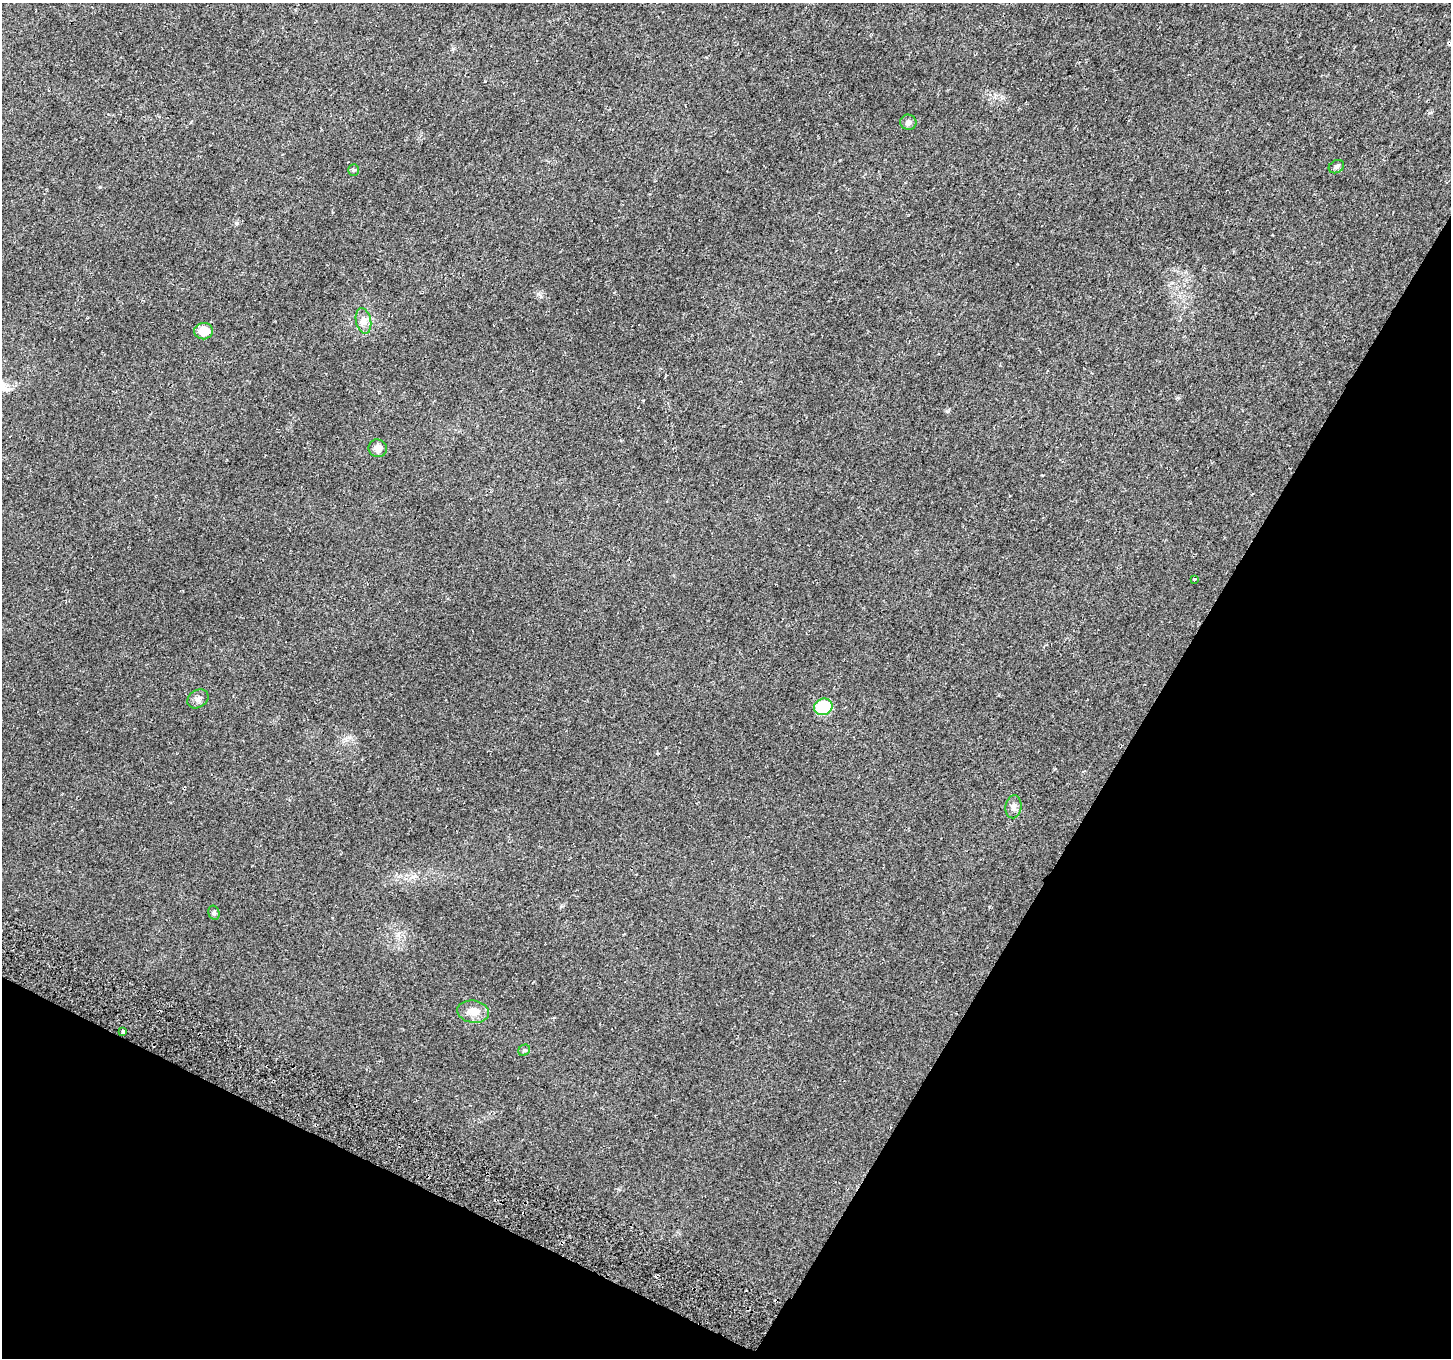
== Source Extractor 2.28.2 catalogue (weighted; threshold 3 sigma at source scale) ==
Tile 15 of 4 x 4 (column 3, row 4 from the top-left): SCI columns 2935-4383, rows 317-1672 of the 5859 x 5992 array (HDU 1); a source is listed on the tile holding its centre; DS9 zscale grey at full resolution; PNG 1453 x 1360 px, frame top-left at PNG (2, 3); each listed source drawn as its Kron ellipse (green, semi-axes under 4 px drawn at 4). Shown black and unused: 28% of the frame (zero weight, under 2 of 3 exposures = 3% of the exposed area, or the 3 px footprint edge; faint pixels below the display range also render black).
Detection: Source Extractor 2.28.2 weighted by HDU 2 'WHT'; one run over the whole footprint, this tile lists its part. Background 0.0266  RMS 0.0078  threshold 0.0352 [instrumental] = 3 sigma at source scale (4.5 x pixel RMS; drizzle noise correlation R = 1.50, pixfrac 1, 0.0396/0.0396 arcsec/px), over >= 5 px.
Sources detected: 14; all 14 listed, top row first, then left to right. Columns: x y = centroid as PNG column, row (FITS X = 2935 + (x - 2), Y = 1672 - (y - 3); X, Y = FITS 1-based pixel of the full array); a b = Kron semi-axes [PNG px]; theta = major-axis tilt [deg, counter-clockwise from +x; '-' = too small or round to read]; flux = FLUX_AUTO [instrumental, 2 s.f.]
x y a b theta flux
908 122 8 7 - 2.7
1336 167 8 6 31 2.1
354 170 5 5 - 0.99
363 321 13 7 -78 4.6
204 331 9 8 - 12
378 448 9 9 - 5.5
1195 579 3 3 - 3.4
198 699 11 8 32 3.7
823 707 9 8 - 56
1013 807 11 8 82 3.4
214 913 7 5 -75 1.5
473 1012 16 11 -8 8.8
123 1031 4 3 - 3.9
524 1050 6 5 - 1.4
Unlisted compact peaks at least as high as the median listed source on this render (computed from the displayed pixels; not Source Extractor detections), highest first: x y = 100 187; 947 411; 237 223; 538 294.